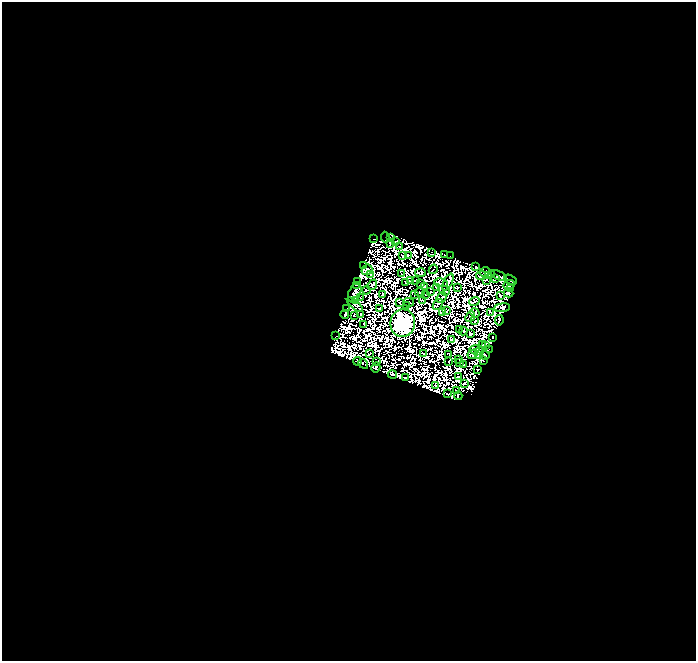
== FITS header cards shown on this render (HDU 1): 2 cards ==
NAXIS1  =                  694
NAXIS2  =                  659

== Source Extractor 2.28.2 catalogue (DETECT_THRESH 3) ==
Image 694 x 659 px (HDU 1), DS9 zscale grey, 1 PNG px = 1 image px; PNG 698 x 663 px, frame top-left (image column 1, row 659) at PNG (2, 2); each listed source drawn as its Kron ellipse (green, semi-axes under 4 px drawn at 4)
Background 0.0132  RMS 6.3e-06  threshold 1.89e-05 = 3 sigma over >= 5 px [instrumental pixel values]
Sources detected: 241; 132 with non-positive FLUX_AUTO (blend fragments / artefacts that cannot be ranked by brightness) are neither listed nor drawn; the other 109 listed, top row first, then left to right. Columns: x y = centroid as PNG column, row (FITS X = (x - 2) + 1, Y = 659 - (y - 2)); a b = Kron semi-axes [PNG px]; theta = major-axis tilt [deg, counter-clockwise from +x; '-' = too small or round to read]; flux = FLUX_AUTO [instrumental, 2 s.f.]
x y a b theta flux
385 237 5 2 - 0.27
373 238 3 2 - 0.54
390 238 4 2 - 0.18
396 242 4 2 - 0.31
390 243 3 2 - 0.79
400 246 2 2 - 0.65
431 253 3 2 - 0.87
445 254 2 2 - 0.56
402 256 3 2 - 0.95
408 256 3 2 - 0.5
450 256 2 2 - 0.5
363 266 3 2 - 0.38
476 267 4 2 - 1.2
433 269 5 2 - 0.46
367 270 5 5 - 1.5
420 272 5 3 - 0.12
484 272 5 3 - 0.023
370 274 2 2 - 0.93
402 274 2 2 - 0.44
492 275 3 2 - 0.28
498 275 9 3 -22 0.42
481 276 5 3 - 0.022
488 276 3 2 - 0.78
496 278 4 3 - 0.19
416 280 4 2 - 0.12
486 280 2 2 - 0.36
511 280 7 3 -28 1.1
410 281 2 2 - 0.44
358 282 3 2 - 0.3
448 282 9 3 63 0.015
406 283 3 2 - 0.93
441 283 7 4 -11 1.4
421 284 3 2 - 0.5
356 285 3 2 - 0.37
372 285 5 3 - 0.73
509 285 6 4 24 0.27
425 286 2 2 - 0.77
457 287 3 2 - 1.1
436 288 3 2 - 0.35
511 289 3 2 - 0.94
366 290 4 2 - 0.29
444 290 6 4 -33 0.61
420 292 5 2 - 0.48
430 292 2 2 - 0.39
355 293 10 6 66 0.67
508 293 5 3 - 1.3
383 294 4 2 - 0.052
414 294 2 2 - 0.078
426 295 2 2 - 0.21
501 295 3 2 - 0.92
361 298 3 2 - 0.12
442 298 6 2 49 0.36
423 300 4 2 - 0.029
356 301 2 2 - 0.051
474 301 5 3 - 0.67
409 302 5 2 - 0.58
400 303 2 2 - 0.38
355 305 10 3 -40 0.25
407 305 2 2 - 0.048
438 305 6 3 50 0.048
380 308 3 2 - 0.88
502 308 8 3 7 0.9
347 309 4 2 - 1.3
447 311 4 2 - 0.73
442 312 4 3 - 0.62
491 312 4 3 - 0.4
475 313 5 3 - 0.87
345 314 4 3 - 1.5
361 314 3 2 - 0.018
354 315 3 2 - 0.42
470 316 5 2 - 0.31
499 320 5 3 - 2.1
475 321 2 2 - 0.46
403 323 14 12 83 1300
363 324 4 2 - 0.57
459 330 3 2 - 0.18
463 331 4 3 - 0.64
470 333 3 3 - 0.48
336 336 3 2 - 0.3
493 337 3 2 - 0.45
451 339 4 2 - 0.28
482 345 3 2 - 0.23
485 346 4 2 - 0.87
474 349 5 4 - 1.5
489 349 3 2 - 0.27
370 353 4 2 - 0.52
423 353 2 2 - 0.19
479 353 6 2 78 0.044
449 354 3 2 - 0.52
473 354 5 4 - 0.28
485 355 5 2 - 1.3
459 359 3 2 - 0.14
357 361 4 3 - 0.93
377 361 3 2 - 1.1
483 361 4 3 - 1.1
449 362 2 2 - 0.22
460 363 3 2 - 0.59
363 364 5 3 - 0.066
463 365 2 2 - 0.0033
376 368 5 3 - 0.9
478 369 2 2 - 0.93
392 374 4 3 - 0.53
459 377 3 2 - 0.34
405 378 3 2 - 0.49
465 383 3 3 - 0.11
435 386 2 2 - 0.64
457 391 3 2 - 0.55
447 394 4 2 - 0.41
458 396 4 3 - 1.2
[132 non-positive-flux detections neither listed nor drawn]